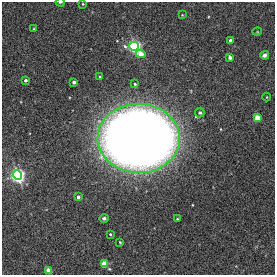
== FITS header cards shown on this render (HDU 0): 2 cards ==
NAXIS1  =                  273
NAXIS2  =                  273

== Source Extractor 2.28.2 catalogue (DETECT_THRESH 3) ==
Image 273 x 273 px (HDU 0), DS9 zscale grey, 1 PNG px = 1 image px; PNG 277 x 277 px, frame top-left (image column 1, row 273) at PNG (2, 2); each listed source drawn as its Kron ellipse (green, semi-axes under 4 px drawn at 4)
Background 2.44e-04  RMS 0.0062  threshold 0.0187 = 3 sigma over >= 5 px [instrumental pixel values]
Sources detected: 26; all 26 listed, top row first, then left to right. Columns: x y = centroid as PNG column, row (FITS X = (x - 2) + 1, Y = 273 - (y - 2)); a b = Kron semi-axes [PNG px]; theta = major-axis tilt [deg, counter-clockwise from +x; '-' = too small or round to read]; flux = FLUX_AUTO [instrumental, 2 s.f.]
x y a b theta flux
60 2 4 2 - 0.48
83 4 3 2 - 0.4
182 15 3 3 - 0.32
33 29 3 2 - 0.31
257 32 5 3 - 0.3
231 41 3 3 - 2.4
134 46 4 4 - 250
141 54 4 4 - 7.9
265 55 5 4 - 1.3
230 57 4 3 - 1.2
100 77 3 3 - 0.81
25 80 3 3 - 1.1
74 82 3 3 - 1.6
135 84 3 3 - 0.66
267 97 4 3 - 0.3
200 113 5 5 - 0.88
257 118 4 4 - 14
139 138 41 34 -1 750
17 175 4 4 - 320
78 197 4 3 - 1.3
104 218 4 4 - 0.92
177 219 3 2 - 0.4
110 234 3 3 - 0.5
120 242 3 3 - 0.35
104 264 4 4 - 13
49 271 4 4 - 12
At the frame edge (FLAGS 8, measured only in part): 2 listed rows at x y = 60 2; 49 271